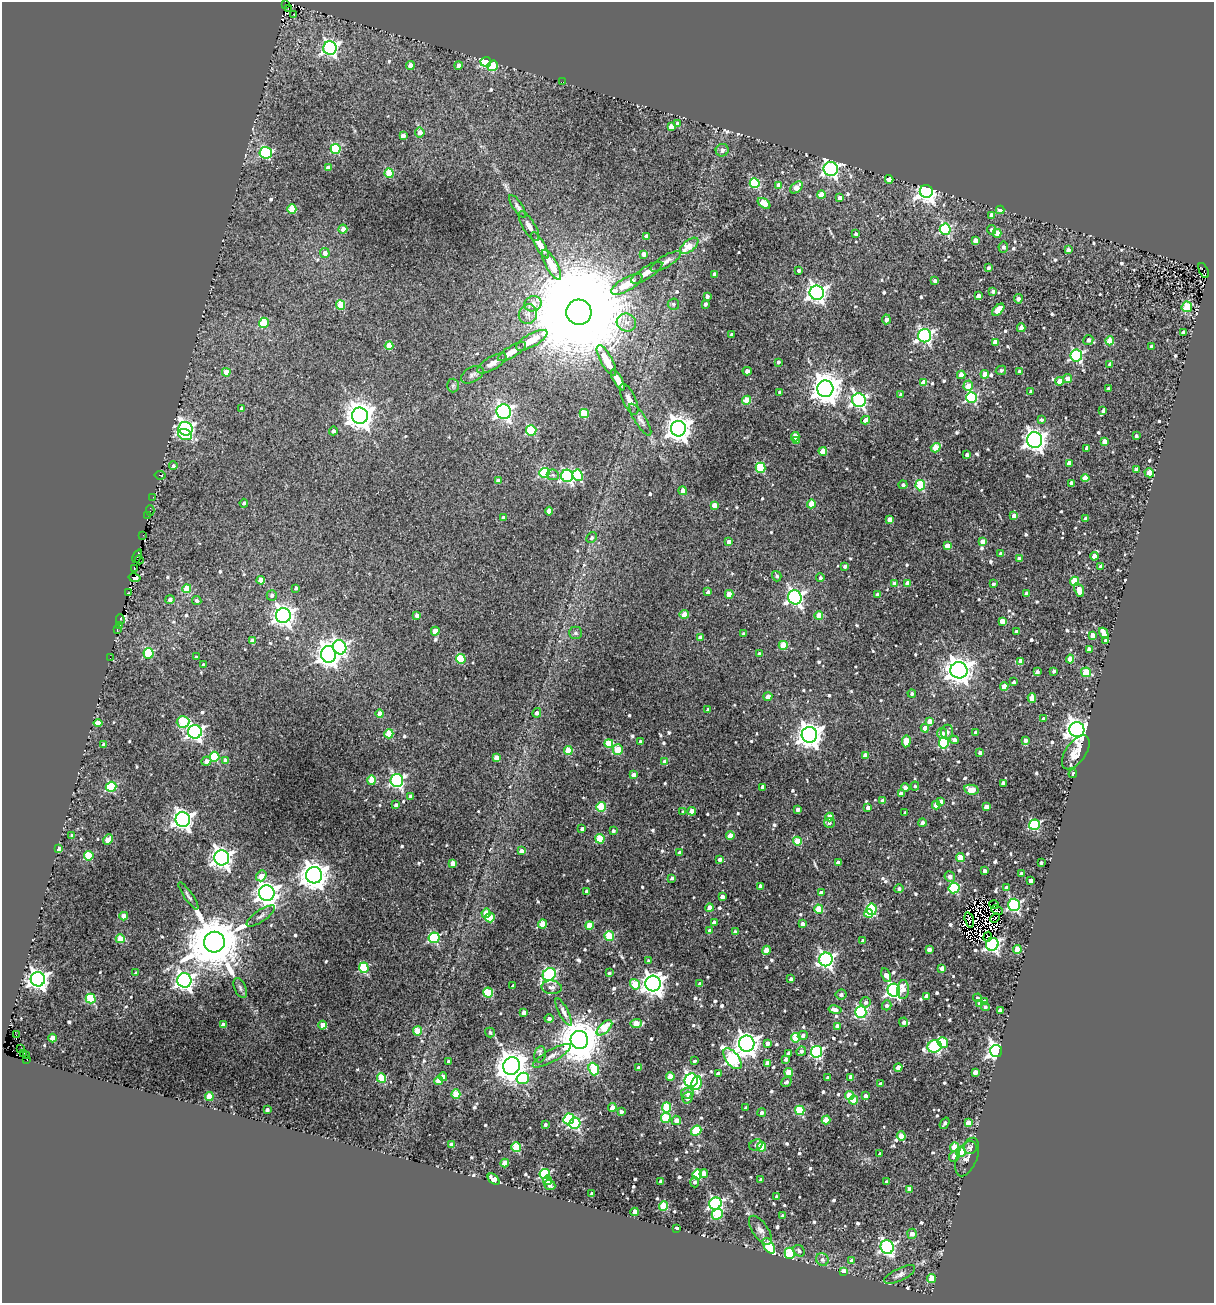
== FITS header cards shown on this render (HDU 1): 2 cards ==
NAXIS1  =                 1212
NAXIS2  =                 1301

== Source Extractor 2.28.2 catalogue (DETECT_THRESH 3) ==
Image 1212 x 1301 px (HDU 1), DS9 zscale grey, 1 PNG px = 1 image px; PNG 1216 x 1305 px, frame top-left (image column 1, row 1301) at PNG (2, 2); each listed source drawn as its Kron ellipse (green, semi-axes under 4 px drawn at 4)
Background 0.0885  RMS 0.016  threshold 0.0484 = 3 sigma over >= 5 px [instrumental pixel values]
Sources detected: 793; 10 with non-positive FLUX_AUTO (blend fragments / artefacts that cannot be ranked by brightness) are neither listed nor drawn; of the other 783, the 500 brightest by FLUX_AUTO listed and drawn (283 fainter detections omitted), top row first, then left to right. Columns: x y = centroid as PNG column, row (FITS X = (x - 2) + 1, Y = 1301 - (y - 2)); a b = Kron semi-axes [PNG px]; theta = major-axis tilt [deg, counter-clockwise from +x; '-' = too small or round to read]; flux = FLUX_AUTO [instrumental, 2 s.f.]
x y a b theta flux
285 5 4 2 - 5.1
288 9 3 2 - 5.3
293 14 2 2 - 170
330 48 7 6 - 330
486 62 5 5 - 110
410 65 4 4 - 14
458 65 4 4 - 4.8
493 66 5 5 - 35
563 82 3 2 - 4.4
678 124 4 4 - 10
671 126 4 4 - 9
420 133 5 4 - 9.1
403 136 4 4 - 7.2
336 149 5 5 - 79
722 150 6 6 - 5.5
266 153 6 6 - 110
328 168 4 4 - 7.4
831 169 7 7 - 340
389 173 4 4 - 39
889 179 4 4 - 9.1
755 183 5 5 - 84
779 186 4 4 - 17
796 187 7 4 41 15
926 191 6 6 - 680
821 195 4 4 - 25
840 198 4 4 - 7.9
764 203 7 4 -36 21
518 207 13 4 -57 3.7
292 209 4 4 - 38
1000 210 4 4 - 10
991 215 4 4 - 6.6
529 226 17 6 -59 6.4
343 229 4 4 - 7.4
945 229 5 5 - 130
991 230 5 4 - 3.1
997 233 4 4 - 18
856 234 4 3 - 3.1
646 236 4 3 - 5.3
975 241 4 4 - 12
540 245 15 4 -59 11
689 246 11 5 40 16
1003 247 5 5 - 3.4
1068 250 4 3 - 4.5
325 253 5 4 - 7.8
644 254 4 4 - 7.4
666 261 17 6 31 5.8
551 265 17 6 -61 24
988 268 4 3 - 3.1
1204 270 8 3 -65 45
799 271 3 3 - 3.5
647 273 18 6 32 9.5
714 274 4 3 - 3.8
935 281 4 3 - 3.8
627 284 18 6 30 21
993 291 4 4 - 3.3
817 293 7 7 - 530
707 296 4 3 - 4
978 296 4 4 - 7.2
1018 299 4 4 - 4.1
533 304 9 7 17 8.9
673 304 5 5 - 2.6
705 304 4 3 - 3.4
341 305 4 4 - 33
1187 307 5 5 - 45
998 310 7 4 45 30
579 312 12 12 - 67000
528 314 10 9 - 7
886 319 5 4 - 5.6
626 322 10 9 - 7.6
264 323 5 5 - 47
1021 328 4 4 - 8.9
1183 332 4 4 - 5.9
732 334 3 3 - 2.7
925 336 6 6 - 260
532 340 17 6 29 20
1088 340 5 5 - 4.7
1110 341 4 4 - 25
995 342 4 4 - 10
389 346 4 4 - 28
1151 346 3 3 - 2.7
512 352 16 5 31 8.7
1076 356 6 6 - 150
606 360 17 6 -61 23
778 362 4 3 - 3.1
492 363 16 6 30 6
1110 364 4 4 - 4.3
1001 370 5 4 - 2.8
747 371 5 4 - 4
226 372 4 4 - 18
1020 372 4 3 - 5.5
985 374 4 4 - 13
472 375 12 7 30 4.4
961 375 4 4 - 15
1068 379 4 4 - 7.2
618 380 12 4 -61 9.2
1060 381 4 4 - 20
924 383 4 4 - 19
453 385 7 6 - 2.5
968 386 5 4 - 15
825 389 8 8 - 1900
1108 389 4 3 - 3.4
1031 391 4 4 - 3.5
780 392 3 3 - 3.1
901 394 4 3 - 4.4
971 397 5 5 - 140
629 399 17 6 -65 6.7
747 400 4 4 - 26
859 400 7 6 - 270
242 408 4 3 - 4.3
1103 411 4 3 - 2.8
504 412 7 7 - 320
584 413 4 4 - 52
360 416 8 8 - 1400
640 420 18 5 -58 5.3
866 420 4 4 - 7.6
1041 420 4 3 - 2.6
185 429 7 6 - 340
678 429 8 7 - 1100
531 430 5 5 - 76
333 431 4 4 - 3.4
185 434 7 5 -21 28
1136 436 4 3 - 3.3
795 437 4 4 - 18
796 440 4 3 - 8.4
1035 440 8 7 - 670
1104 441 4 4 - 9.8
936 448 5 4 - 29
1087 448 4 4 - 5.6
823 451 4 4 - 28
967 455 4 3 - 3.5
1069 463 4 4 - 15
173 466 4 4 - 2.7
760 468 5 5 - 73
1136 469 4 4 - 6.9
544 473 5 5 - 100
1149 473 5 4 - 22
160 475 5 3 - 4.9
553 475 6 5 - 2.4
578 475 6 5 - 91
567 476 6 6 - 210
1085 478 4 4 - 16
498 481 4 4 - 7.6
1071 483 4 3 - 5.7
903 485 4 4 - 2.6
920 485 5 4 - 75
683 491 4 4 - 6.9
153 497 3 2 - 7.2
244 503 4 3 - 2.7
811 504 4 4 - 25
714 505 4 4 - 12
150 511 5 2 - 3.2
549 511 4 4 - 13
148 515 2 2 - 8.1
1014 516 4 4 - 10
503 518 4 3 - 4.2
1086 519 4 4 - 6.9
890 520 4 4 - 11
143 535 3 2 - 3.7
592 538 5 5 - 2.5
729 542 4 4 - 10
983 542 4 4 - 12
947 546 4 4 - 16
1001 554 4 4 - 6.6
137 556 7 3 69 15
1094 556 4 4 - 12
1019 559 4 3 - 4.4
139 560 4 3 - 10
845 566 4 4 - 3
1101 567 4 3 - 4.3
134 568 3 2 - 45
777 576 5 4 - 3.1
134 578 6 3 -12 34
820 578 4 4 - 3.1
261 580 4 4 - 19
1074 581 4 4 - 45
908 583 4 4 - 10
895 584 4 4 - 15
993 584 4 3 - 2.5
296 588 3 3 - 3
187 589 4 4 - 29
1079 590 7 4 -70 14
708 592 4 3 - 3.9
128 593 4 2 - 5.6
1027 593 4 3 - 4.8
729 594 4 4 - 21
272 595 5 5 - 3.4
877 595 4 3 - 3
795 597 7 7 - 340
170 599 4 4 - 4.6
197 601 5 4 - 3.5
684 614 5 4 - 21
417 615 4 3 - 5.4
283 616 7 7 - 680
819 616 4 4 - 23
120 619 5 3 - 10
1002 621 4 4 - 12
119 625 3 3 - 6.4
117 630 3 2 - 6.7
435 631 4 4 - 22
1016 632 4 3 - 3.1
575 633 6 6 - 2.9
1104 633 6 4 -63 23
743 634 4 4 - 2.6
1092 635 4 4 - 8.2
700 637 4 3 - 5.4
253 641 4 4 - 9.5
1106 641 4 3 - 3.3
783 645 4 4 - 31
340 647 7 6 - 220
1089 649 4 4 - 6.4
148 653 5 5 - 70
329 654 8 7 - 750
759 654 4 3 - 4.6
196 657 3 3 - 2.7
110 658 2 2 - 2.7
461 659 5 4 - 55
1070 659 4 4 - 25
1020 661 4 4 - 6.9
203 665 3 3 - 3
959 670 8 8 - 1300
1054 671 3 3 - 2.8
1037 672 4 3 - 3
1086 672 5 4 - 45
1014 682 4 4 - 2.7
1004 686 4 4 - 17
912 694 4 4 - 3.1
768 696 4 4 - 7.4
1032 698 4 4 - 17
708 709 3 3 - 2.7
537 713 5 4 - 4.2
380 714 4 4 - 12
1044 719 4 4 - 5.6
930 721 4 4 - 12
183 722 6 5 - 57
98 723 4 4 - 18
925 728 4 4 - 12
1077 730 7 7 - 750
195 732 7 6 - 370
947 732 7 6 - 4.5
942 733 5 5 - 7.7
976 733 4 3 - 6
389 734 4 4 - 35
809 735 8 8 - 1100
954 740 4 4 - 6.6
1025 740 4 4 - 5.3
906 741 6 4 86 19
640 742 4 3 - 4.2
609 743 4 4 - 34
944 743 6 5 - 84
103 744 4 3 - 2.9
568 750 4 4 - 34
618 750 5 5 - 25
1076 752 19 10 55 25
980 753 4 3 - 4.5
865 755 4 4 - 10
214 757 5 5 - 66
496 758 4 4 - 12
206 761 5 4 - 5.2
225 761 4 4 - 6.8
665 762 4 4 - 8.7
1073 774 4 4 - 2.9
634 775 4 4 - 8.4
372 780 5 4 - 24
397 780 6 6 - 230
1003 783 4 3 - 5.4
915 786 4 4 - 2.5
111 787 5 5 - 81
763 787 4 4 - 5.8
905 787 4 4 - 5.3
971 790 7 5 -11 22
901 793 4 4 - 8.1
411 796 4 4 - 4.6
883 801 4 4 - 9.1
941 801 4 4 - 6.7
396 805 4 4 - 3.9
936 805 4 4 - 14
601 807 5 4 - 54
868 807 4 3 - 4.8
986 807 4 4 - 8.9
798 809 4 3 - 4.1
692 811 4 4 - 16
683 812 4 3 - 3
905 813 3 3 - 2.9
830 817 4 4 - 15
183 819 7 7 - 610
829 823 5 4 - 3
922 823 4 4 - 3.9
1034 825 5 5 - 110
582 829 4 3 - 4.1
613 831 4 4 - 2.6
72 835 4 4 - 2.5
730 836 4 4 - 18
600 839 4 4 - 39
108 840 6 4 47 20
797 841 4 4 - 36
58 848 3 3 - 4.7
521 851 4 4 - 5.7
680 853 4 4 - 6.2
89 856 5 4 - 56
222 858 7 7 - 650
960 858 4 4 - 24
720 859 4 4 - 4.3
838 862 4 4 - 8.9
453 863 4 4 - 10
1041 863 3 3 - 2.6
985 871 4 3 - 6.5
1021 874 4 3 - 3.9
314 875 8 8 - 1400
261 876 6 4 52 13
950 876 5 5 - 5.8
672 878 3 3 - 3
1031 881 4 3 - 6.2
760 886 4 3 - 6.1
1006 887 4 4 - 3.4
954 888 5 5 - 91
899 889 4 4 - 2.8
586 891 4 3 - 3.1
267 893 8 7 - 930
821 893 4 4 - 5.3
188 896 16 4 -55 3.3
722 897 4 4 - 4.9
994 905 5 4 - 2.5
1014 905 6 6 - 200
710 908 4 4 - 11
819 909 4 4 - 38
872 909 6 5 - 110
997 910 6 4 -23 6.1
486 913 5 4 - 18
869 913 4 4 - 21
124 916 4 4 - 15
261 916 17 5 34 4.7
490 918 5 4 - 44
995 918 5 3 - 6
969 920 8 3 -76 3.8
714 922 4 3 - 3.3
542 924 4 4 - 27
802 924 4 4 - 7.3
589 925 4 4 - 30
709 931 4 3 - 3.9
735 932 4 4 - 4.1
609 936 5 5 - 49
988 937 5 3 - 3.5
434 938 5 5 - 110
120 939 4 4 - 31
863 941 4 3 - 3.9
214 942 10 10 - 9100
992 944 6 6 - 250
929 949 4 4 - 5.9
766 950 5 4 - 17
1017 950 4 4 - 30
826 959 7 6 - 350
648 961 4 3 - 3
364 968 5 5 - 75
942 968 4 4 - 9.5
136 973 4 3 - 2.8
609 973 3 3 - 2.7
549 974 7 6 - 200
886 975 7 4 -65 9
38 979 7 7 - 680
791 979 4 3 - 2.7
184 980 7 7 - 520
635 984 5 5 - 36
653 984 8 7 - 860
700 984 3 3 - 2.7
513 986 4 3 - 3.5
552 987 10 6 -4 5.2
240 988 10 5 -66 3.2
903 989 9 6 86 8.9
894 990 6 6 - 310
488 992 5 5 - 61
841 994 5 5 - 3.6
926 996 4 4 - 8.3
91 998 5 5 - 67
977 998 4 4 - 3.1
984 1001 4 3 - 3.3
866 1002 5 5 - 4
980 1003 4 4 - 8.5
887 1005 5 4 - 3.5
985 1007 4 4 - 2.9
835 1010 6 4 -11 7.7
1000 1010 4 4 - 5.7
564 1012 15 4 -62 5.1
861 1012 6 5 - 110
524 1013 4 4 - 13
549 1019 4 4 - 3.9
904 1022 4 4 - 4.6
636 1023 6 4 1 26
223 1025 4 4 - 9.5
323 1025 4 4 - 20
837 1026 4 4 - 7.3
604 1028 10 5 43 34
417 1031 4 4 - 36
490 1032 5 5 - 2.5
16 1035 2 2 - 4.8
803 1036 5 4 - 3
53 1038 4 4 - 21
796 1038 4 4 - 50
579 1040 9 8 - 4700
943 1042 5 5 - 49
767 1043 4 4 - 6
747 1044 8 7 - 900
934 1046 7 6 - 160
20 1049 3 2 - 4.1
801 1051 5 4 - 3.7
996 1051 6 6 - 480
816 1052 6 5 - 160
24 1053 3 2 - 64
788 1053 4 3 - 4.3
540 1054 8 5 80 2.9
27 1056 3 3 - 34
552 1056 21 6 29 7.4
732 1059 12 6 -51 180
785 1059 4 3 - 2.7
27 1060 2 2 - 65
694 1061 3 3 - 2.5
449 1062 3 3 - 4
767 1063 4 4 - 6.8
511 1066 9 8 - 2000
639 1067 4 4 - 3.5
898 1067 4 4 - 13
594 1069 6 5 - 44
789 1072 4 4 - 26
975 1072 4 4 - 8
718 1073 4 4 - 3.8
443 1077 4 4 - 14
670 1077 4 4 - 19
851 1077 4 4 - 10
381 1078 4 4 - 57
523 1078 6 5 - 69
828 1078 4 4 - 5.2
691 1080 7 6 - 330
439 1081 4 4 - 20
786 1082 5 4 - 3.2
696 1083 7 5 80 37
881 1084 4 4 - 6.2
687 1093 6 5 - 4.9
456 1094 4 4 - 34
209 1096 4 4 - 28
849 1096 4 4 - 32
865 1096 4 3 - 5.5
687 1098 6 5 - 7.9
853 1100 4 4 - 21
666 1107 5 4 - 53
612 1108 4 4 - 10
746 1108 4 3 - 2.4
267 1110 4 3 - 3.9
800 1110 5 4 - 59
621 1112 4 3 - 3.8
762 1112 4 4 - 4
666 1118 5 4 - 53
569 1119 5 5 - 82
676 1120 4 4 - 8.9
826 1120 4 4 - 30
575 1123 6 5 - 140
945 1123 6 3 55 4
968 1123 4 4 - 11
545 1124 3 3 - 2.5
696 1131 5 4 - 58
901 1136 5 4 - 16
451 1144 4 3 - 5.6
756 1145 7 5 27 2.6
516 1147 5 4 - 58
761 1147 5 4 - 47
955 1147 5 4 - 27
970 1148 7 6 - 3.9
961 1152 5 5 - 60
880 1154 4 3 - 4
954 1156 5 5 - 7.6
967 1157 20 10 68 6.9
505 1163 4 4 - 20
545 1174 5 5 - 110
697 1174 5 5 - 66
704 1174 4 4 - 6.9
494 1179 7 4 -43 11
547 1180 4 4 - 17
761 1180 4 3 - 3.2
661 1181 4 3 - 5.3
695 1182 5 4 - 2.5
887 1182 4 3 - 4.2
550 1185 6 5 - 5.3
909 1189 4 4 - 8
592 1194 3 3 - 3.7
777 1197 4 3 - 3.9
715 1203 6 6 - 270
663 1206 5 4 - 52
635 1212 4 4 - 18
717 1214 5 5 - 61
783 1216 4 3 - 3.7
676 1228 3 3 - 8.2
760 1230 17 7 -55 6.2
912 1234 5 4 - 7.9
769 1246 8 5 -58 52
887 1247 7 6 - 280
799 1251 6 5 - 3.2
790 1253 5 5 - 78
822 1259 6 6 - 3.5
851 1260 4 4 - 4.2
844 1271 4 4 - 18
900 1275 17 6 26 5.8
932 1278 4 4 - 37
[283 fainter detections neither listed nor drawn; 10 non-positive-flux detections neither listed nor drawn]